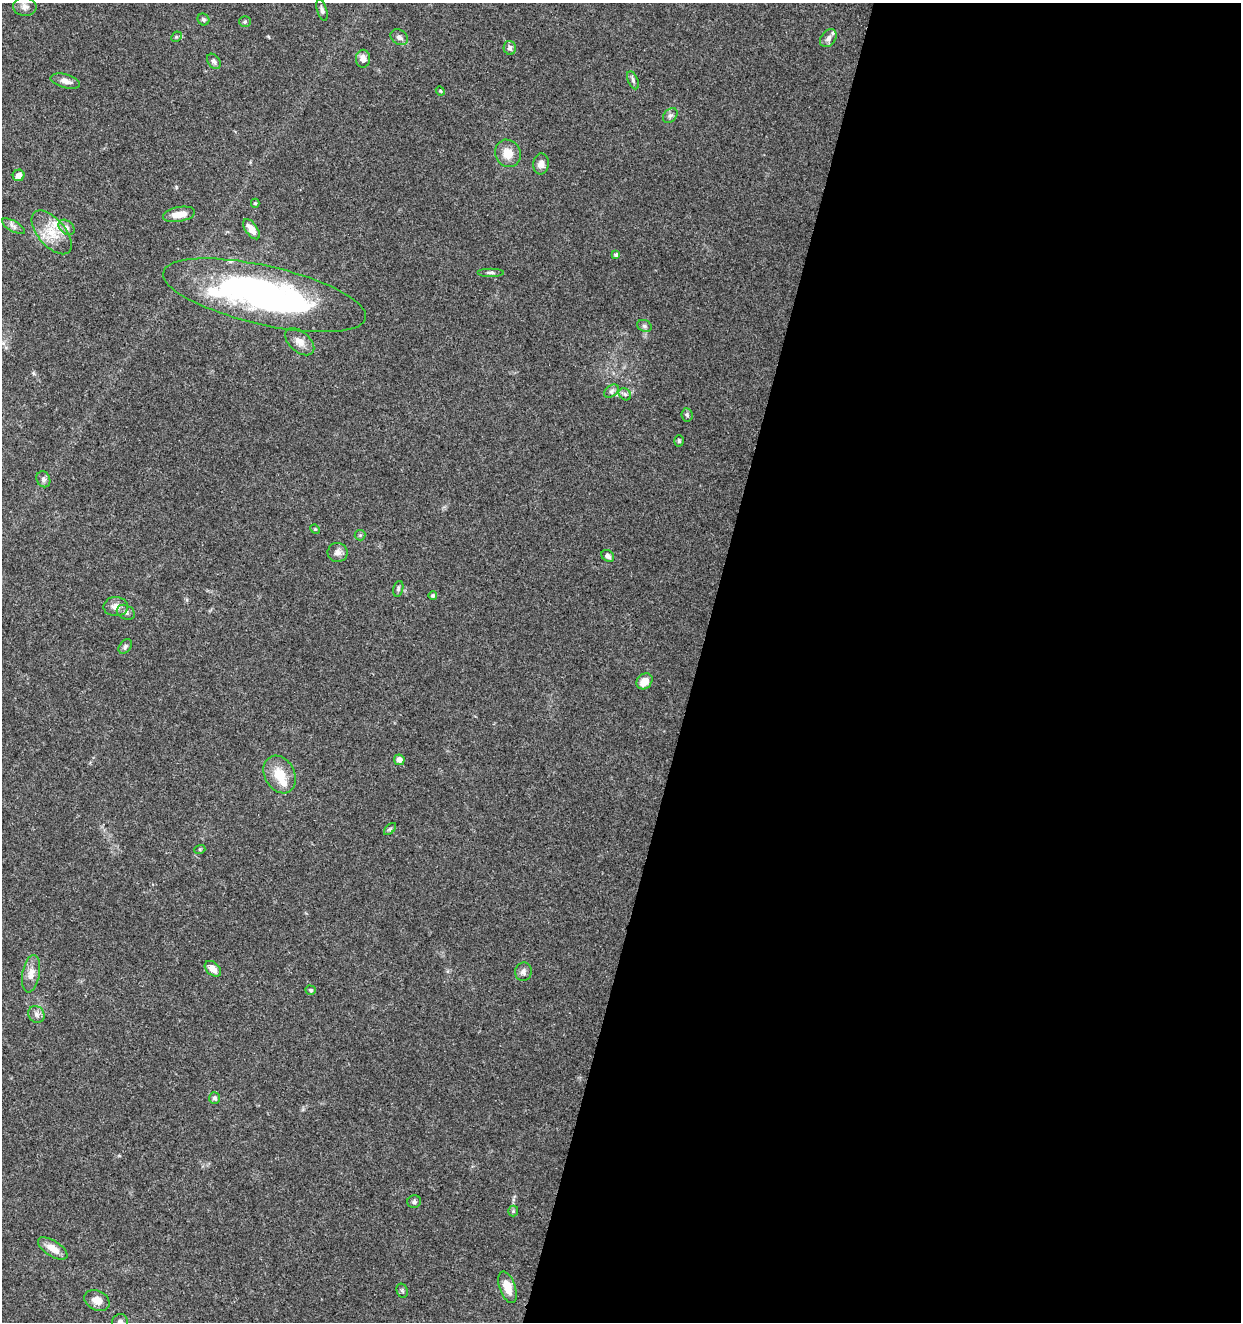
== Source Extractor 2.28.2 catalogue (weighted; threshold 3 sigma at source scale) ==
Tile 12 of 4 x 4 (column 4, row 3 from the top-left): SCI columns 4001-5239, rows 1325-2644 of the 5462 x 5297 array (HDU 1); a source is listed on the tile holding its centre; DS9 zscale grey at full resolution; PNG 1243 x 1324 px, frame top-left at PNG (2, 3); each listed source drawn as its Kron ellipse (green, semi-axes under 4 px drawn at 4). Shown black and unused: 44% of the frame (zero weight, under 3 of 5 exposures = <1% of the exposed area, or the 3 px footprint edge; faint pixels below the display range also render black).
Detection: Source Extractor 2.28.2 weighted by HDU 2 'WHT'; one run over the whole footprint, this tile lists its part. Background 0.0333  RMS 0.0025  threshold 0.0112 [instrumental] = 3 sigma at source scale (4.5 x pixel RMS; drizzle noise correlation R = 1.50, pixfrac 1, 0.0396/0.0396 arcsec/px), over >= 5 px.
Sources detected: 64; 4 inside a brighter listed object's ellipse — not listed separately; the other 60 listed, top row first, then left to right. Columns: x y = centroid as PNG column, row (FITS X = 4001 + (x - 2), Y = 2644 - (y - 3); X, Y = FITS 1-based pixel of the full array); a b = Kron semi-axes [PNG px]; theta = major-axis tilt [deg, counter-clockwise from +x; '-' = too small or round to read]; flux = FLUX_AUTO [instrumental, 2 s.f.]
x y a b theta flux
25 7 11 9 -6 1.2
322 10 11 5 -73 0.81
203 19 6 5 - 0.54
245 22 5 5 - 0.35
176 37 6 4 43 0.4
399 37 9 7 -33 1
828 38 10 7 52 1.1
510 48 7 6 - 0.78
363 59 9 7 87 1.6
214 61 8 6 -55 0.74
633 80 9 5 -66 0.63
65 81 15 6 -15 1.4
440 91 5 4 - 0.27
670 115 8 6 47 0.67
508 153 14 12 -61 3.1
541 164 10 8 83 1.3
19 175 6 5 - 1.4
255 203 4 4 - 0.36
179 214 16 7 10 3.2
13 226 12 5 -30 0.93
67 227 9 6 -41 0.87
251 229 12 6 -54 2.4
52 232 26 13 -49 5.7
616 255 4 4 - 0.65
490 273 13 3 0 0.59
264 295 104 29 -13 81
644 326 7 5 -22 0.61
300 342 17 10 -41 2.2
611 391 8 5 37 0.65
625 394 7 5 -43 0.57
687 415 6 5 - 0.49
679 441 5 4 - 0.35
43 479 8 6 -66 0.75
315 529 5 4 - 0.27
360 535 5 5 - 0.37
338 552 10 9 - 1.3
608 556 7 5 -41 0.84
398 589 8 5 73 0.46
433 595 4 4 - 0.48
116 607 12 9 0 1.7
126 612 9 7 -27 0.82
125 646 8 5 51 0.61
644 681 9 7 45 3
399 760 5 5 - 1.4
280 774 20 15 -61 5
390 829 7 4 45 0.43
200 849 5 3 - 0.27
213 969 9 6 -43 2.1
523 972 9 8 - 0.9
31 974 19 8 79 2.3
311 990 5 4 - 0.46
36 1014 9 7 -50 1.1
215 1098 6 5 - 0.66
414 1202 7 6 - 0.58
513 1211 5 5 - 0.37
53 1248 17 7 -32 2.9
507 1287 16 8 -71 3.7
402 1291 7 5 -68 0.43
97 1300 13 9 -28 2.3
120 1322 8 8 - 1.2
Isophote crosses this tile's border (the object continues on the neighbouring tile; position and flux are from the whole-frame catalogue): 1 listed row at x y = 120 1322